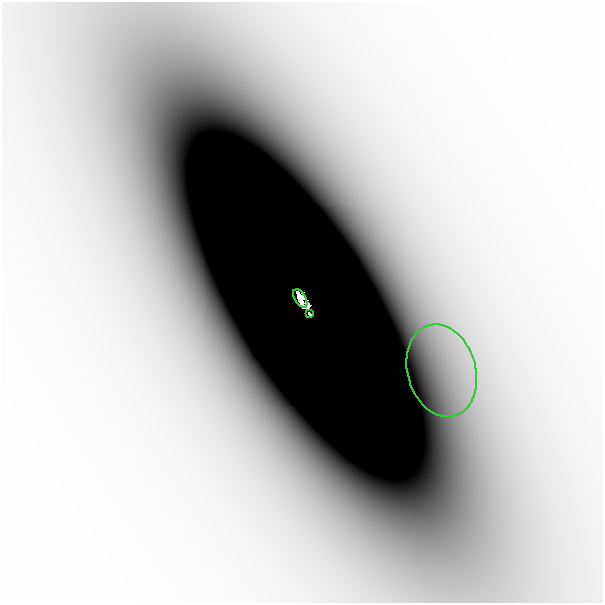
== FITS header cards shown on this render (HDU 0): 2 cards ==
NAXIS1  =                  601
NAXIS2  =                  601

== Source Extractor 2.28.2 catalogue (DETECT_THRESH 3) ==
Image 601 x 601 px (HDU 0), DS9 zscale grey, 1 PNG px = 1 image px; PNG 605 x 605 px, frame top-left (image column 1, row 601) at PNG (2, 2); each listed source drawn as its Kron ellipse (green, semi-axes under 4 px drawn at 4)
Background -2.19e-06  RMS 7.0e-07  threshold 2.11e-06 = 3 sigma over >= 5 px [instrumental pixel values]
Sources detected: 4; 1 with non-positive FLUX_AUTO (blend fragments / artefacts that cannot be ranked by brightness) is neither listed nor drawn; the other 3 listed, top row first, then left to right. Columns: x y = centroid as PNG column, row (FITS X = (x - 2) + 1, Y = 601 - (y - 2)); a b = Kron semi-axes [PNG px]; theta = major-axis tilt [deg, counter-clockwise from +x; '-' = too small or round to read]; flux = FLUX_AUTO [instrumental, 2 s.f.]
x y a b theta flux
300 298 10 5 -59 0.43
309 314 4 2 - 0.044
442 371 47 34 -74 0.006
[1 non-positive-flux detection neither listed nor drawn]